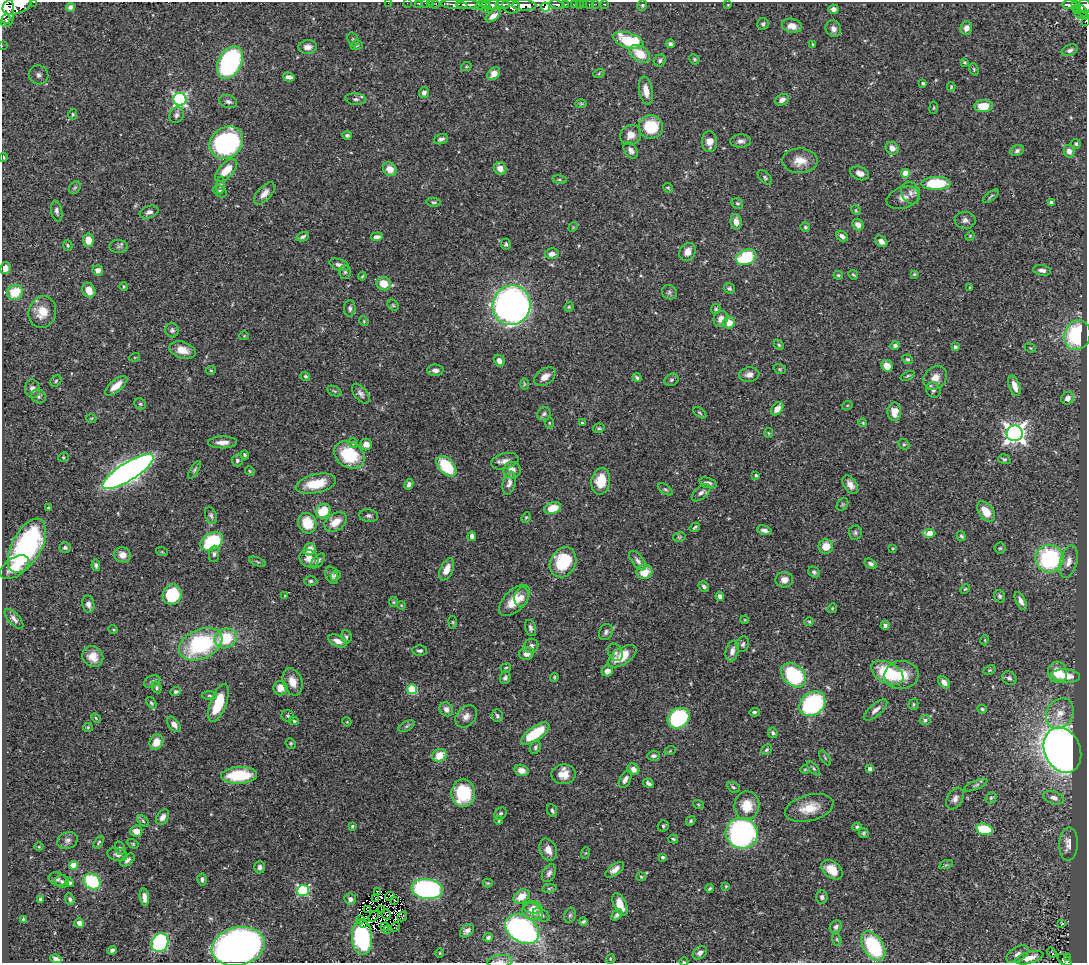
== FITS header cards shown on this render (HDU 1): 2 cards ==
NAXIS1  =                 1085
NAXIS2  =                  961

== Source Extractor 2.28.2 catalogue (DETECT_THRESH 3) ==
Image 1085 x 961 px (HDU 1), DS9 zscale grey, 1 PNG px = 1 image px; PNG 1089 x 965 px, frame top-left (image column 1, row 961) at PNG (2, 2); each listed source drawn as its Kron ellipse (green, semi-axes under 4 px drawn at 4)
Background 0.46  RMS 0.021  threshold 0.0619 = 3 sigma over >= 5 px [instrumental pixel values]
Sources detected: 471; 8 with non-positive FLUX_AUTO (blend fragments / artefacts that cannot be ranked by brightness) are neither listed nor drawn; the other 463 listed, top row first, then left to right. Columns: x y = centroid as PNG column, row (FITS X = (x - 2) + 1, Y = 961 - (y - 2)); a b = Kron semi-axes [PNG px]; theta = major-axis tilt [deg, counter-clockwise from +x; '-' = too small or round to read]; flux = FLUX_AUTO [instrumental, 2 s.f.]
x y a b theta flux
34 2 3 2 - 22
388 3 2 2 - 3.5
407 3 2 2 - 5.8
419 3 3 3 - 13
425 3 2 2 - 6.7
431 3 2 2 - 4.3
436 3 3 2 - 12
502 4 7 3 -8 170
565 4 3 3 - 52
574 4 4 3 - 36
579 4 2 2 - 3.4
584 4 2 2 - 3.9
589 4 2 2 - 2.8
596 4 3 2 - 4.8
605 4 3 2 - 6.2
17 5 15 9 20 1800
454 5 13 4 -5 510
468 5 12 4 -1 560
481 5 6 4 30 90
486 5 5 3 - 68
492 5 6 5 - 300
524 5 12 5 -2 910
557 5 8 4 -10 130
642 5 5 5 - 1.8
728 5 4 3 - 1.1
1069 5 7 3 0 170
1075 5 3 3 - 62
511 6 8 7 - 410
1085 6 7 6 - 200
70 7 4 3 - 2.7
545 7 5 3 - 97
4 8 19 10 -80 1500
485 9 3 3 - 70
833 9 5 4 - 4.9
1077 9 4 3 - 29
1082 11 6 2 -50 64
1081 15 7 4 -19 110
493 16 9 4 38 8.9
6 19 4 3 - 110
1085 21 4 2 - 17
763 24 6 5 - 3.2
792 26 10 7 -10 12
966 28 7 5 72 9
833 29 8 7 - 7.1
353 39 7 5 -70 2.6
628 40 16 7 -17 78
670 44 4 4 - 3.9
813 44 3 2 - 1.7
357 45 6 4 17 2.2
2 46 2 2 - 5.2
308 47 9 6 5 7.7
1070 50 8 5 22 4.3
640 54 11 7 -34 31
694 59 5 5 - 2.3
660 61 6 5 - 3.3
230 62 17 11 62 220
964 62 3 3 - 1.8
466 67 5 3 - 1.5
974 69 6 4 -70 1.8
599 73 6 4 21 1.8
494 74 7 5 48 13
39 75 10 9 - 8.4
289 77 6 4 -15 5.5
923 83 3 3 - 2.5
951 87 4 3 - 1.8
646 91 14 7 -80 14
424 93 5 5 - 4.9
180 99 6 6 - 280
356 99 10 5 -4 4.7
782 100 7 5 30 6.7
228 102 9 6 -19 4.6
581 104 6 4 0 1.8
984 106 9 6 4 27
934 108 6 3 81 1.4
73 114 5 4 - 2.1
177 115 8 7 - 5
651 127 12 11 - 59
347 135 5 4 - 3
631 135 11 9 34 12
441 139 7 5 19 4.3
741 141 10 6 3 6.3
709 142 10 7 -86 11
226 143 18 15 37 230
1076 144 5 5 - 2.8
892 148 7 6 - 11
631 150 9 6 -56 6.7
1017 151 7 5 27 3.9
1069 151 6 5 - 7.4
4 157 4 2 - 1.4
800 161 17 12 -2 20
390 169 7 6 - 15
500 169 6 6 - 13
226 170 14 7 46 28
860 173 10 6 -21 8.7
906 173 4 4 - 27
765 178 9 5 -46 3.1
559 180 7 4 -8 2.7
936 183 14 6 1 70
221 185 9 3 85 2.7
75 188 7 5 53 2.3
668 188 5 4 - 1.8
220 191 7 5 -36 3
911 193 12 9 -66 8.1
264 194 13 6 49 11
991 196 9 3 37 2.1
903 198 17 10 18 12
434 202 8 4 -7 2.3
1051 202 4 3 - 3.9
737 203 6 5 - 2.5
856 210 5 4 - 1.6
57 211 10 5 -79 4.6
149 212 10 6 18 5
965 220 10 8 -6 6
736 222 8 5 -85 9.8
858 225 6 5 - 8.3
573 227 5 4 - 1.4
805 227 5 4 - 2.7
842 236 6 4 -37 5.4
970 236 5 4 - 1.4
303 237 6 4 23 3.3
377 237 6 4 5 5.5
88 240 7 5 -86 16
881 241 7 5 -42 7.7
506 244 6 4 -86 2.7
68 245 5 4 - 1.8
118 246 9 6 -3 3.7
688 252 9 7 53 10
552 254 7 5 13 8.5
746 257 10 7 21 90
339 265 10 5 -20 5.6
5 268 6 5 - 8.4
98 270 5 5 - 7.2
1042 270 9 5 -9 5.6
345 272 7 6 - 2.9
914 274 3 3 - 2.3
838 275 5 3 - 1.9
853 275 5 3 - 1.9
362 276 4 3 - 1.4
384 284 7 6 - 24
124 286 4 3 - 1.6
729 288 5 5 - 2.7
970 288 4 2 - 1.2
89 290 8 6 -62 16
15 292 8 7 - 42
669 292 8 7 - 3.5
393 305 6 5 - 2.1
511 305 20 19 - 730
569 307 5 4 - 1.7
350 308 8 5 89 4.1
716 309 5 5 - 2.1
42 312 16 13 75 23
721 319 8 7 - 10
364 321 5 4 - 1.6
729 323 6 6 - 17
172 330 7 6 - 3.6
1077 335 15 13 73 120
244 336 4 4 - 1.4
779 345 6 4 -44 2.2
895 345 5 4 - 3.7
955 347 4 4 - 4.1
1030 348 6 4 -22 1.8
182 350 13 8 -17 17
135 357 5 3 - 1.2
907 359 6 4 -26 2.2
499 361 6 5 - 7.4
887 366 6 5 - 16
780 369 6 4 -20 1.9
435 370 8 5 1 6.2
211 371 5 3 - 1.4
749 375 10 7 8 7.6
305 376 5 4 - 2.2
908 376 7 3 23 1.9
545 377 12 7 36 11
637 378 5 4 - 2.9
935 378 13 10 48 14
671 380 7 6 - 3.2
56 381 6 5 - 2.2
524 384 6 4 90 1.8
116 386 13 6 40 18
1014 386 11 5 -71 14
32 389 9 7 -84 6.4
933 390 8 6 -58 4.7
334 391 8 4 -24 2.6
361 394 12 6 -52 5.3
38 396 7 6 - 3.4
1067 398 7 6 - 9.2
140 404 6 5 - 2.3
847 406 5 3 - 1.5
777 409 7 5 49 11
894 412 9 7 -89 13
700 413 7 3 -36 1.9
544 414 7 6 - 3.5
91 418 5 3 - 1.2
549 423 6 4 -89 1.6
582 423 4 3 - 1.7
863 423 4 3 - 1.3
599 428 6 4 10 2.2
768 433 5 3 - 1.3
1015 433 8 8 - 860
222 442 14 6 1 11
353 443 5 4 - 2.3
366 444 6 5 - 11
904 444 5 5 - 1.9
245 455 5 4 - 2.2
349 455 16 12 -31 68
63 457 5 4 - 1.9
1004 459 6 5 - 2.6
237 460 6 5 - 3.3
505 461 14 7 15 9.2
446 466 12 7 -47 63
195 470 10 4 58 2.6
512 470 9 8 - 11
250 471 5 4 - 1.7
128 472 29 9 32 1000
756 475 3 3 - 1.7
601 481 13 9 78 36
509 483 11 6 77 6.7
708 483 9 5 -17 4.6
316 484 20 9 13 38
409 484 5 4 - 5.7
850 485 10 6 -54 9.3
665 489 8 4 -35 2.4
701 493 11 6 42 5.5
842 504 7 5 54 2.2
48 508 3 3 - 1.4
553 508 9 6 18 23
323 511 8 6 45 47
986 511 11 7 -53 25
211 515 9 5 -69 3.6
369 516 9 6 -7 4
526 518 5 4 - 1.7
336 522 12 8 30 21
307 523 10 9 - 33
695 527 5 3 - 2.2
764 530 8 4 -15 5.8
855 533 7 6 - 3.4
929 533 6 4 -1 27
472 536 5 4 - 5.1
961 536 5 4 - 2.8
679 537 6 4 14 1.9
212 542 12 8 30 100
27 546 30 15 62 270
826 546 7 7 - 18
65 548 6 5 - 3.7
893 548 3 3 - 1.1
1000 548 5 5 - 2.2
310 549 6 5 - 13
162 552 6 3 -19 1.3
214 554 8 5 83 3.4
122 555 8 7 - 9.7
309 559 10 8 -32 12
1049 559 14 14 - 160
318 561 9 5 48 4.5
638 561 11 5 -51 5.6
257 562 9 3 -21 2
563 562 15 12 60 69
1069 562 16 8 74 12
871 564 6 4 -30 3.7
96 565 6 4 -79 3.6
15 567 16 9 33 24
447 569 12 6 66 15
644 572 8 7 - 23
814 572 6 5 - 2.7
332 575 9 6 -70 4.6
335 575 5 4 - 2
784 580 9 7 3 9.3
311 581 6 5 - 2.8
704 586 6 4 -47 3.7
965 589 5 4 - 1.6
172 595 10 9 - 73
285 596 4 3 - 1.3
720 596 4 4 - 4.8
1000 596 6 5 - 3.3
521 597 9 7 77 7.2
515 601 19 10 45 28
1021 601 10 4 -64 6.8
393 602 5 4 - 1.7
88 604 9 6 -79 6.4
401 605 4 3 - 1.2
832 608 5 4 - 1.6
14 619 12 5 -48 6
745 620 4 3 - 1.2
453 622 6 3 -82 1.5
809 622 5 4 - 1.7
885 625 4 4 - 3.6
531 628 8 5 -74 3.9
113 629 5 3 - 1.3
606 632 8 6 62 4.3
346 637 7 5 -76 2.9
226 638 11 9 24 51
985 640 5 3 - 1.3
338 641 10 5 -25 9.1
201 644 23 14 24 150
743 644 8 6 70 3.5
531 646 7 7 - 5
420 651 7 5 -1 4.1
732 651 10 6 76 7.6
615 652 9 7 -60 4.6
527 654 7 6 - 8.8
622 656 16 8 34 30
93 657 11 10 - 16
506 668 5 2 - 1.4
989 670 6 4 26 1.9
607 671 6 5 - 8.9
1058 672 11 9 -77 27
887 673 17 10 -26 79
794 675 14 10 -44 130
901 675 17 14 2 31
1066 676 14 6 -5 24
554 677 4 3 - 1.5
505 678 6 5 - 3.6
1009 678 7 6 - 4.1
152 682 8 5 25 4.2
292 682 14 9 -69 15
944 682 7 5 -46 6.7
156 687 6 4 -63 3
280 688 7 7 - 17
412 689 5 5 - 73
176 691 5 4 - 2.7
210 696 7 3 -1 2.4
151 703 7 4 -52 2.2
218 703 20 8 70 51
812 704 14 11 39 150
913 704 5 5 - 2.2
446 709 7 6 - 7.5
982 709 4 4 - 2.1
876 710 14 6 40 7.7
754 712 5 4 - 2.9
1060 713 16 13 58 21
288 716 6 5 - 2.5
466 716 12 9 47 9.7
497 716 6 5 - 3.3
96 718 5 3 - 1.5
679 718 11 9 38 170
925 720 6 4 16 2.8
294 721 5 4 - 1.8
347 722 4 3 - 1.3
174 724 9 5 -52 8.9
407 726 9 4 28 2.7
88 727 5 4 - 1.7
535 733 16 7 35 64
773 733 5 4 - 2.8
156 742 8 6 54 19
291 743 5 4 - 1.8
535 747 7 5 65 2.9
766 750 5 4 - 2.3
1062 750 23 18 -66 1300
670 751 6 3 19 1.4
439 755 7 6 - 26
654 756 6 5 - 4.1
825 758 8 3 -57 2.1
633 769 6 5 - 8.6
805 769 4 3 - 1.2
814 769 8 3 -50 2.3
870 769 4 3 - 4.7
521 770 7 5 -16 9.7
564 774 12 10 5 17
239 775 18 8 3 69
625 779 9 5 63 6
648 783 6 3 -35 3.8
976 785 12 4 23 3.4
733 787 6 5 - 2.4
463 793 13 12 - 78
991 798 6 5 - 2.3
1054 798 11 6 -18 6.8
955 799 12 7 59 6.8
698 804 5 3 - 1.3
747 806 14 12 83 29
809 808 25 13 15 29
552 811 7 5 -67 2.9
501 813 7 5 44 3.1
163 817 8 5 57 7.5
143 821 7 4 -45 2.4
499 821 4 2 - 1.2
691 821 5 4 - 1.9
352 826 3 3 - 1.6
663 826 6 5 - 2.5
857 827 4 4 - 2.3
984 829 8 5 -13 57
136 831 6 5 - 12
742 833 16 15 - 350
864 833 5 5 - 2.5
673 839 5 3 - 1.9
68 840 10 8 21 5.3
99 842 7 3 62 2.2
133 844 6 4 -31 1.5
1069 844 16 9 88 15
39 847 5 3 - 0.99
120 848 7 5 -74 2.2
548 850 12 8 -66 12
585 853 6 3 70 1.4
117 855 10 6 -12 5.8
663 857 3 3 - 2.8
127 860 8 5 38 5
74 865 4 4 - 31
946 865 7 4 18 2
260 867 6 5 - 4.5
615 870 11 5 37 8.8
832 870 12 8 -39 22
549 873 9 6 62 5.3
641 877 5 4 - 1.7
58 879 9 6 -16 4.2
202 880 6 4 -79 3.9
62 882 7 6 - 3.7
92 882 9 7 -35 85
70 883 4 4 - 3
488 883 5 4 - 1.5
726 886 3 2 - 1.2
549 888 7 3 8 2.1
710 888 4 3 - 1.9
427 889 16 10 -7 290
303 890 6 5 - 150
377 891 2 2 - 2.5
390 896 5 2 - 2.4
521 896 9 6 32 20
144 897 9 4 -83 7.7
822 897 7 5 89 3.3
40 899 3 3 - 1.7
70 899 6 4 -72 3.4
350 899 6 5 - 4.3
376 899 4 2 - 0.92
395 900 2 2 - 1.6
620 904 12 6 -66 20
533 907 10 6 -11 9.1
368 910 3 3 - 1.3
381 910 3 2 - 1.3
532 912 10 8 -18 16
386 914 5 2 - 1.4
541 915 9 5 -28 3.9
570 915 8 5 73 3
617 915 6 4 44 4.5
373 916 6 2 49 0.63
402 916 5 2 - 0.85
361 919 4 2 - 4.9
24 920 4 4 - 4.7
583 922 4 3 - 2.6
79 923 5 5 - 5.7
363 923 2 2 - 4.2
1061 923 4 2 - 0.96
385 927 4 2 - 0.97
395 927 5 2 - 0.15
836 927 7 5 47 4.1
387 929 3 2 - 1.7
522 929 18 13 -32 390
467 931 8 5 45 5.7
362 937 18 10 -87 150
488 937 5 4 - 3
837 939 7 4 -71 2
160 943 10 8 69 230
238 946 27 19 13 750
873 946 16 9 -58 120
112 950 4 4 - 2.9
1052 952 5 3 - 4.4
440 953 5 3 - 1.2
700 953 8 5 38 6
1017 954 12 7 33 7.7
1067 957 3 2 - 16
1029 958 14 5 15 16
56 959 6 4 -16 6.2
610 959 5 3 - 1.1
1064 960 8 4 -33 51
500 961 13 6 7 5.4
684 962 4 3 - 1.1
At the frame edge (FLAGS 8, measured only in part): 15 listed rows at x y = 34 2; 388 3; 407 3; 419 3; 425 3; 431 3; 436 3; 17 5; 1085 6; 4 8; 1085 21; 2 46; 1064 960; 500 961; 684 962
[8 non-positive-flux detections neither listed nor drawn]